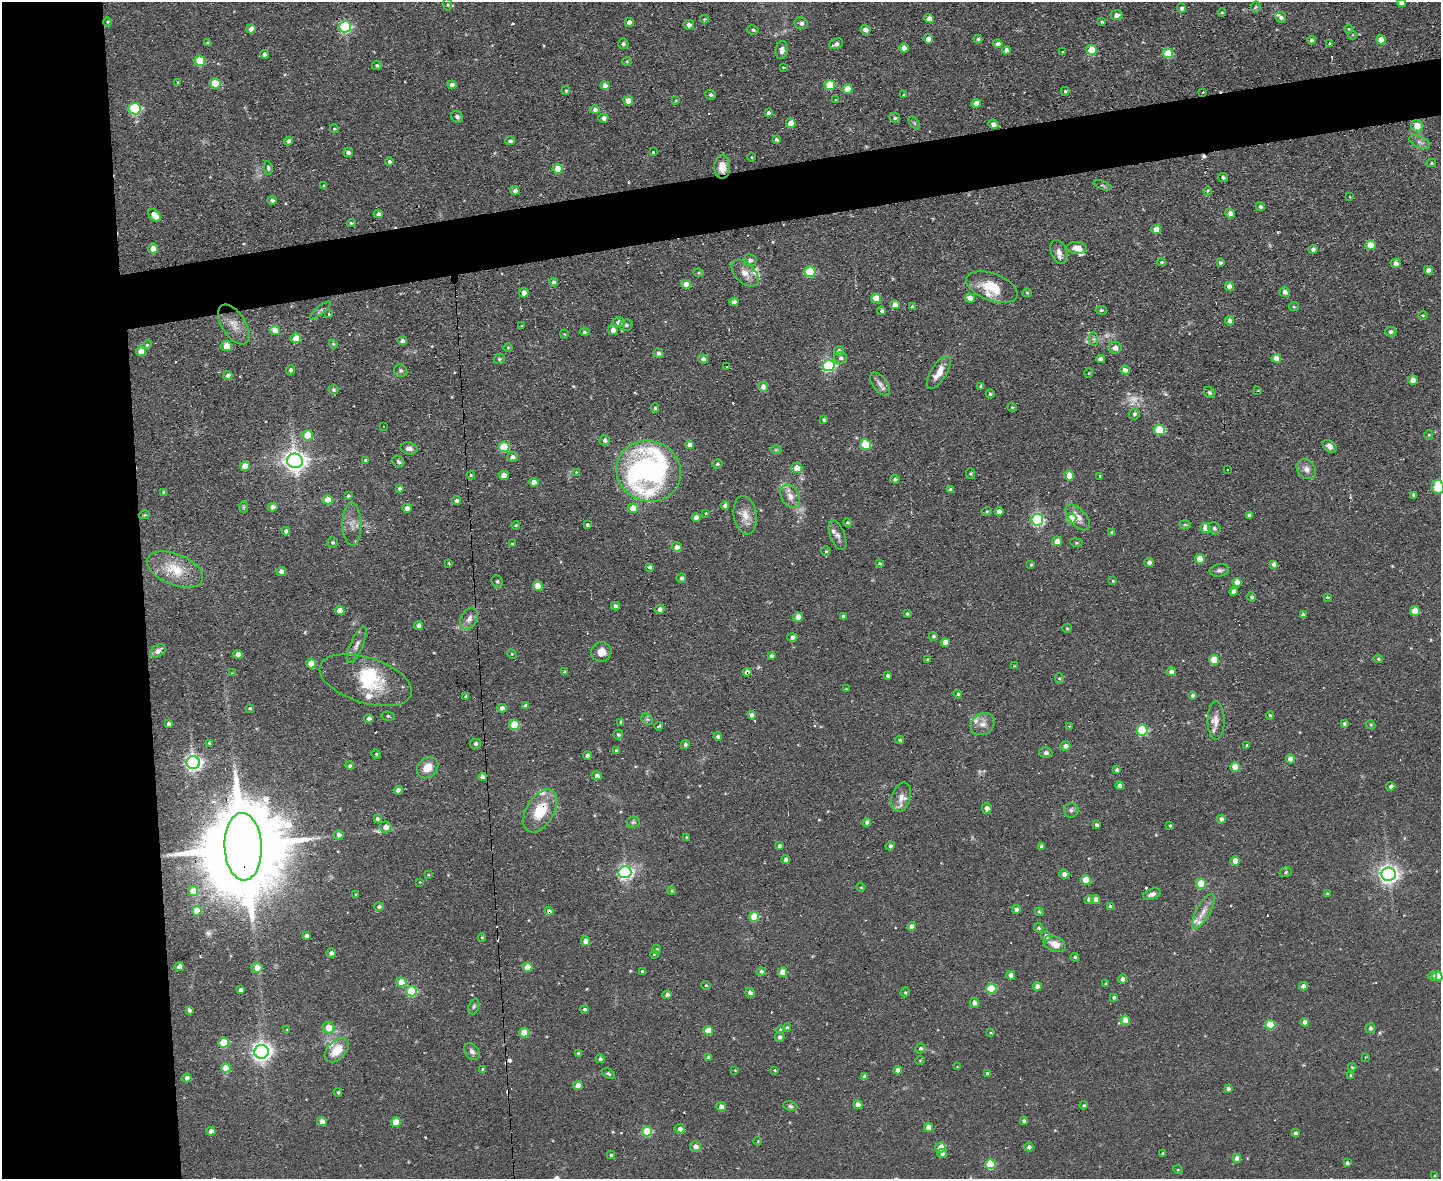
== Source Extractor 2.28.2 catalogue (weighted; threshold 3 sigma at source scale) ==
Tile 7 of 3 x 4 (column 1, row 3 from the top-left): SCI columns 238-1676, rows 1178-2354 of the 4681 x 4708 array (HDU 1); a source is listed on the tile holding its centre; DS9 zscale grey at full resolution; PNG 1443 x 1181 px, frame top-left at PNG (2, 2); each listed source drawn as its Kron ellipse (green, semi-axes under 4 px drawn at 4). Shown black and unused: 14% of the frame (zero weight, under 2 of 3 exposures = <1% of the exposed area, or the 3 px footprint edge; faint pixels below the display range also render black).
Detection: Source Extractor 2.28.2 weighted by HDU 2 'WHT'; one run over the whole footprint, this tile lists its part. Background 0.0736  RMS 0.0069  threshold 0.0308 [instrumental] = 3 sigma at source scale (4.5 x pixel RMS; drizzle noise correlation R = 1.50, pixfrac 1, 0.05/0.05 arcsec/px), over >= 5 px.
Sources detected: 515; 1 too faint to see at this stretch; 2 inside a brighter object's white glare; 24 cosmic-ray / hot-pixel residue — neither listed nor drawn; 15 inside a brighter listed object's ellipse — not listed separately; the other 473 listed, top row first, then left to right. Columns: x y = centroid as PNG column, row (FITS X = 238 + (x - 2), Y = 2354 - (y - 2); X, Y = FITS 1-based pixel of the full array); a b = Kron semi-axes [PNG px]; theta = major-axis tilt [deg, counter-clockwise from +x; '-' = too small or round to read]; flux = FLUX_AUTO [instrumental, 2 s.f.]
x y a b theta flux
1401 3 4 4 - 4
448 4 6 3 -81 0.78
1256 7 5 5 - 0.93
1182 8 5 4 - 1.8
1222 12 4 4 - 0.78
1116 15 6 5 - 3.2
1281 17 5 5 - 2.3
929 18 4 4 - 6.2
704 19 4 4 - 0.75
108 22 5 3 - 0.62
629 22 4 4 - 3.9
1102 22 3 3 - 0.92
801 23 6 6 - 2.5
689 25 5 5 - 3.8
345 27 6 5 - 88
251 29 5 4 - 5.4
1349 29 5 3 - 0.61
753 30 6 4 -12 1.2
865 30 5 4 - 3.5
1352 35 4 3 - 0.67
928 39 4 4 - 5.6
978 39 4 3 - 1.4
1311 40 4 4 - 1.5
1381 40 5 4 - 6.8
208 42 4 3 - 1.2
1329 43 3 2 - 1.2
623 44 5 5 - 1.3
836 44 7 5 25 2.1
998 44 5 4 - 3.3
904 48 4 4 - 5.1
782 50 9 6 81 3.2
1006 50 4 4 - 3.1
1092 50 5 5 - 17
1062 51 3 2 - 0.93
1168 53 5 5 - 20
265 54 4 4 - 2.4
200 61 5 5 - 20
627 61 5 4 - 0.83
377 65 5 4 - 1.3
783 67 3 3 - 2.1
178 82 4 4 - 0.56
215 83 5 5 - 15
452 85 4 4 - 3.4
605 85 5 4 - 5.4
830 85 5 5 - 26
848 89 5 5 - 10
566 91 4 4 - 0.88
1065 91 4 4 - 1
1203 92 3 2 - 1.2
904 94 4 3 - 0.65
711 95 5 5 - 1.6
676 100 4 3 - 0.69
836 100 3 3 - 2.9
628 101 5 4 - 10
976 103 4 4 - 5.9
135 109 6 5 - 68
595 110 5 4 - 2.3
768 113 4 4 - 1.8
457 117 6 5 - 1.6
603 118 5 4 - 2.6
895 118 5 4 - 1.4
791 123 5 4 - 10
914 123 7 4 -53 1.1
993 124 5 4 - 2.7
1417 126 6 5 - 9
334 129 4 4 - 0.81
776 139 3 3 - 1.2
288 141 4 3 - 1.8
510 141 5 4 - 1.8
1420 142 11 5 -24 2.7
348 152 5 4 - 1.9
653 152 3 3 - 1.5
752 157 4 3 - 0.64
389 161 4 4 - 2.1
1431 163 4 4 - 0.78
722 167 12 8 90 7.9
268 168 7 4 -82 1.2
558 169 5 5 - 13
1223 177 5 4 - 1.5
1103 185 9 3 -21 1
324 186 4 3 - 0.82
515 191 4 4 - 3.2
1207 191 4 3 - 0.77
1350 197 4 2 - 0.44
272 200 4 4 - 2.1
1260 207 4 4 - 1.9
378 214 4 4 - 1.9
1230 214 5 5 - 3.2
155 215 8 5 -44 7.4
351 223 4 3 - 1.2
1156 230 5 4 - 8.9
1370 245 5 5 - 11
153 248 5 5 - 7.5
1077 248 10 6 -3 5.2
1313 249 4 4 - 2.2
1059 252 12 8 -71 4.5
750 260 6 6 - 2.2
1161 262 4 3 - 0.75
1220 263 4 3 - 1.4
1396 263 5 4 - 3.9
1428 270 4 4 - 4
810 271 5 5 - 34
699 273 5 4 - 0.78
745 273 16 10 -45 6.4
553 282 4 4 - 2.1
686 284 5 4 - 6.3
1229 286 4 4 - 5.7
992 287 27 13 -20 20
1285 292 5 5 - 3.2
524 293 5 4 - 3.9
1027 293 5 4 - 0.78
876 298 5 5 - 11
970 298 5 4 - 5.7
734 302 4 4 - 4
895 305 5 4 - 6.2
912 307 4 3 - 1.3
1294 307 5 4 - 0.8
320 310 13 3 38 1.7
1101 310 6 4 -9 1.4
882 311 4 4 - 1.6
329 314 3 3 - 3.2
1423 315 5 3 - 0.67
1229 321 4 4 - 2.7
619 322 6 5 - 3.7
234 325 22 12 -57 8.9
626 325 6 5 - 2
522 326 3 3 - 1.4
275 330 5 4 - 5.6
613 330 5 5 - 5
1391 331 6 5 - 1.8
584 332 5 4 - 1.3
564 334 4 3 - 0.49
296 338 5 5 - 16
1094 339 7 4 -89 1.5
402 341 5 4 - 3
333 344 4 4 - 0.8
147 345 5 4 - 0.8
226 346 5 5 - 8.2
508 348 5 3 - 0.66
1115 348 6 6 - 3.2
141 351 5 5 - 7.9
839 351 5 5 - 2.6
659 353 5 4 - 1.7
841 358 6 5 - 2
1276 358 5 4 - 8.4
499 359 5 5 - 1.1
703 359 5 4 - 2.4
1100 359 4 4 - 4
829 366 6 5 - 91
727 367 3 3 - 1.3
291 370 4 4 - 1.8
1125 370 5 3 - 4.5
401 371 7 6 - 1.6
939 372 19 7 58 8.5
1089 373 5 3 - 0.47
228 375 4 4 - 2.4
1413 380 5 4 - 6.6
880 384 13 7 -52 3.7
981 386 4 3 - 1.5
763 387 5 5 - 4.4
333 390 5 5 - 1.1
1258 390 3 2 - 0.57
1209 392 6 5 - 1.3
990 394 4 4 - 1
1012 407 5 4 - 0.82
655 408 4 4 - 1.2
1134 414 6 5 - 1.7
824 420 4 3 - 1.2
384 426 2 2 - 0.5
1159 430 5 5 - 30
308 435 5 5 - 24
1429 435 5 4 - 0.77
604 440 5 5 - 2.5
690 445 4 4 - 3.8
865 445 5 5 - 35
1330 446 8 5 -40 3
504 447 5 5 - 30
409 448 8 6 -13 2.8
776 450 6 4 0 0.94
512 457 5 5 - 2.6
365 460 3 3 - 0.66
295 461 8 7 - 500
398 462 6 5 - 1.6
717 464 5 4 - 1.2
245 466 5 4 - 10
797 468 5 5 - 6.8
1227 469 2 2 - 0.72
1306 469 11 8 -49 4.1
649 471 32 30 -22 180
576 472 3 3 - 0.66
971 474 5 3 - 0.75
471 475 4 4 - 0.82
504 475 5 4 - 5.9
1069 475 5 4 - 11
1099 476 3 3 - 1.1
895 479 4 4 - 1.3
533 482 5 4 - 4.7
1438 487 7 6 - 41
399 488 4 3 - 1.5
950 490 4 4 - 2.2
164 492 4 3 - 1.3
1413 495 4 3 - 1.3
348 496 4 4 - 0.92
790 496 13 9 -61 6
328 500 5 4 - 15
457 500 4 4 - 1.7
725 506 4 4 - 3.5
243 507 6 4 88 0.93
273 507 5 4 - 3.5
407 508 5 4 - 3.2
633 508 5 5 - 9.7
987 511 5 3 - 0.67
999 512 4 4 - 3.7
706 513 4 3 - 0.5
144 515 5 3 - 0.68
745 515 19 11 -80 8.2
1249 515 4 3 - 1.5
696 517 4 4 - 4.8
1078 517 16 8 -48 6.2
1071 518 5 5 - 17
1037 520 6 6 - 110
847 523 4 4 - 0.98
352 524 21 9 -89 6.7
516 525 4 4 - 0.85
587 525 4 3 - 1.2
1185 525 6 4 -2 0.93
1205 528 5 5 - 8.6
1214 528 6 5 - 1.4
286 531 4 4 - 2.1
1112 533 4 4 - 2.1
838 535 15 7 -68 3.2
1057 541 5 5 - 5.9
332 542 5 5 - 1.2
1076 543 6 3 -8 0.9
512 544 3 3 - 1.2
677 547 5 4 - 3.2
826 551 5 4 - 0.98
1200 559 5 5 - 13
1149 562 4 4 - 2.6
880 563 4 3 - 0.92
449 564 3 3 - 0.68
1274 564 4 4 - 2.6
1031 565 4 3 - 0.81
650 567 4 3 - 2
175 569 29 15 -22 20
1219 570 10 6 8 2.2
281 572 5 4 - 3.9
681 578 4 4 - 1.7
497 581 6 5 - 1.2
1113 581 4 3 - 0.65
1237 582 4 4 - 5.7
538 586 5 5 - 14
1234 591 4 4 - 2.9
1252 597 5 4 - 1.4
1327 597 4 4 - 0.83
615 606 4 4 - 2.5
660 609 5 4 - 2.8
340 611 5 4 - 6.6
1415 611 5 4 - 15
907 614 3 3 - 1.2
1303 615 4 3 - 1.9
798 617 5 4 - 8
843 617 4 3 - 1.6
469 619 12 8 60 4.5
419 626 4 4 - 3.9
1067 628 5 4 - 0.82
933 636 4 4 - 1.2
792 637 5 4 - 2.6
945 642 4 4 - 7.6
357 645 19 6 66 3.7
158 651 8 5 31 4
601 652 10 10 - 5.9
238 654 4 4 - 4.5
512 654 5 4 - 0.67
771 656 4 3 - 1.7
1378 659 5 4 - 1
928 660 3 3 - 1
1214 660 5 5 - 15
311 664 5 5 - 15
1014 666 4 3 - 0.62
565 672 4 3 - 1.1
747 672 4 4 - 2.9
1171 672 5 4 - 4.1
232 673 3 3 - 0.41
888 676 4 4 - 2.4
1059 678 5 4 - 0.98
366 680 48 22 -18 39
846 689 2 2 - 0.42
958 694 4 4 - 0.93
1193 695 4 4 - 1.7
466 696 4 4 - 1.2
525 706 4 4 - 1.8
502 708 5 4 - 3.4
250 709 4 4 - 1.2
752 715 4 4 - 2.3
1270 715 4 3 - 1
388 716 6 4 -11 1.1
369 718 4 4 - 2.4
647 719 6 5 - 1.2
1216 721 19 8 -90 5.9
621 722 4 4 - 1.8
1344 723 4 4 - 1.4
169 724 4 4 - 1.9
983 724 12 10 36 5.2
514 725 5 5 - 21
1371 725 5 3 - 0.76
658 726 4 3 - 1.6
1070 726 4 3 - 0.68
1142 730 5 5 - 45
618 735 5 5 - 1.2
718 737 4 3 - 1.7
900 740 4 4 - 1.4
209 743 4 3 - 0.88
475 744 5 5 - 1.7
685 745 4 4 - 1.5
1247 745 3 3 - 3.5
1065 746 5 4 - 3.3
616 751 4 4 - 1.1
1046 753 6 5 - 1.8
376 754 4 4 - 0.75
587 756 4 4 - 3
1290 759 4 4 - 4.8
193 763 6 6 - 240
350 766 4 4 - 1.2
1235 767 5 4 - 14
428 768 12 9 45 8.9
1117 770 4 4 - 1.9
597 776 5 4 - 2.3
482 777 4 4 - 3.8
1119 786 4 4 - 3.1
1391 786 4 4 - 2.5
398 790 4 4 - 3.8
901 797 15 9 74 5.6
987 808 5 4 - 3.7
1071 810 7 7 - 2.1
540 811 23 14 59 22
377 819 4 3 - 1.2
1221 819 4 4 - 2.4
633 822 7 5 4 1.6
867 822 4 4 - 2.5
1096 825 3 3 - 1.4
1170 826 3 3 - 0.8
385 827 6 5 - 4.5
339 835 5 4 - 2.1
687 837 3 3 - 0.76
779 846 4 3 - 1.6
890 846 4 4 - 1.9
1042 846 4 4 - 2.5
243 847 34 18 -88 16000
786 860 4 4 - 3.4
1235 861 4 4 - 7.4
625 872 6 6 - 180
1286 872 6 5 - 1.1
1064 874 5 4 - 2.9
1388 874 7 6 - 330
428 875 3 3 - 0.59
1086 880 5 4 - 13
420 882 2 2 - 0.47
1201 884 5 5 - 25
861 887 4 4 - 0.72
193 891 5 5 - 11
672 891 4 3 - 0.83
1152 894 9 5 20 2.9
1327 894 3 3 - 0.92
356 895 3 3 - 0.6
1089 899 4 4 - 2.8
1095 900 5 4 - 3.7
379 907 4 4 - 1.4
1110 907 4 4 - 2.5
1016 909 4 4 - 2.7
197 911 5 4 - 11
549 911 4 4 - 2.2
1203 911 19 7 61 6.3
1039 912 4 3 - 0.73
754 917 5 5 - 24
912 926 4 4 - 5
1039 928 5 4 - 1.1
306 936 4 4 - 2.6
1046 936 5 5 - 3.2
482 937 4 3 - 0.61
586 941 5 4 - 5.2
1055 944 12 7 -24 7.1
656 949 4 4 - 1.1
331 953 5 4 - 2.7
654 954 4 3 - 0.65
1075 957 4 4 - 1.2
179 967 4 4 - 5
527 967 5 4 - 10
257 968 5 5 - 6.4
642 971 3 3 - 0.98
761 971 5 4 - 1.7
783 972 5 4 - 8.8
1011 975 4 4 - 4.3
1433 976 4 4 - 4.3
1437 976 5 4 - 14
1123 979 4 4 - 3.3
401 982 5 4 - 14
1106 984 3 3 - 0.94
706 985 4 4 - 0.72
1303 986 4 4 - 3.7
1037 987 4 4 - 5
991 988 5 5 - 30
240 990 3 3 - 1.5
412 991 5 5 - 45
905 992 5 4 - 0.9
750 993 5 4 - 2.3
667 995 4 4 - 2.2
1114 997 4 3 - 1.8
974 1003 5 4 - 3.8
474 1006 8 5 71 1.5
584 1009 4 4 - 1.2
189 1010 4 3 - 1.6
1125 1020 5 4 - 12
1305 1022 4 4 - 3.3
1270 1025 5 5 - 29
787 1027 4 3 - 0.91
329 1028 6 5 - 9.2
1370 1028 5 4 - 1.8
287 1029 4 2 - 0.44
708 1030 5 4 - 12
780 1030 4 4 - 1.4
524 1033 5 5 - 15
991 1033 4 3 - 0.52
780 1037 5 5 - 1.8
224 1043 5 5 - 23
920 1048 5 5 - 1.6
337 1050 14 9 46 12
472 1051 9 6 -53 2.7
261 1052 7 7 - 390
578 1053 4 4 - 1.7
709 1057 4 4 - 2.1
1365 1057 3 2 - 0.75
600 1059 4 4 - 1.7
920 1060 4 4 - 0.68
957 1067 4 3 - 0.49
1352 1067 4 4 - 0.95
226 1068 5 4 - 12
482 1069 3 3 - 0.93
735 1070 3 3 - 0.46
775 1070 3 3 - 1.5
898 1070 4 4 - 4.2
608 1074 7 4 -31 1.3
987 1074 4 4 - 1.4
1351 1075 4 3 - 0.84
864 1076 4 4 - 2.3
187 1078 4 4 - 3.2
578 1085 4 4 - 6.3
1228 1089 4 3 - 1.9
338 1092 4 3 - 0.93
858 1105 4 4 - 6.1
1084 1105 4 4 - 1.1
790 1106 7 4 -11 1.3
721 1107 5 4 - 4.4
1024 1121 4 4 - 1.4
322 1122 5 4 - 5.7
396 1122 5 4 - 14
928 1127 4 4 - 6.6
680 1129 5 5 - 2.7
211 1131 4 4 - 3.2
647 1132 5 5 - 33
1295 1133 4 4 - 1.7
758 1141 4 3 - 0.57
695 1147 5 5 - 3.4
940 1147 5 5 - 8.8
1029 1147 4 4 - 2.5
942 1153 5 4 - 3
1163 1153 3 3 - 0.99
611 1155 4 3 - 1.1
1237 1158 4 4 - 4.8
1347 1163 4 3 - 1.5
990 1164 5 5 - 35
1178 1170 5 3 - 0.58
1435 1175 4 2 - 0.56
Overlapping masked pixels (flux is a lower limit): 6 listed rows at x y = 722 167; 747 672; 366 680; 540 811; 243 847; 549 911
Isophote crosses this tile's border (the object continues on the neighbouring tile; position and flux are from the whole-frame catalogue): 3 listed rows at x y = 1401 3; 1438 487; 1437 976